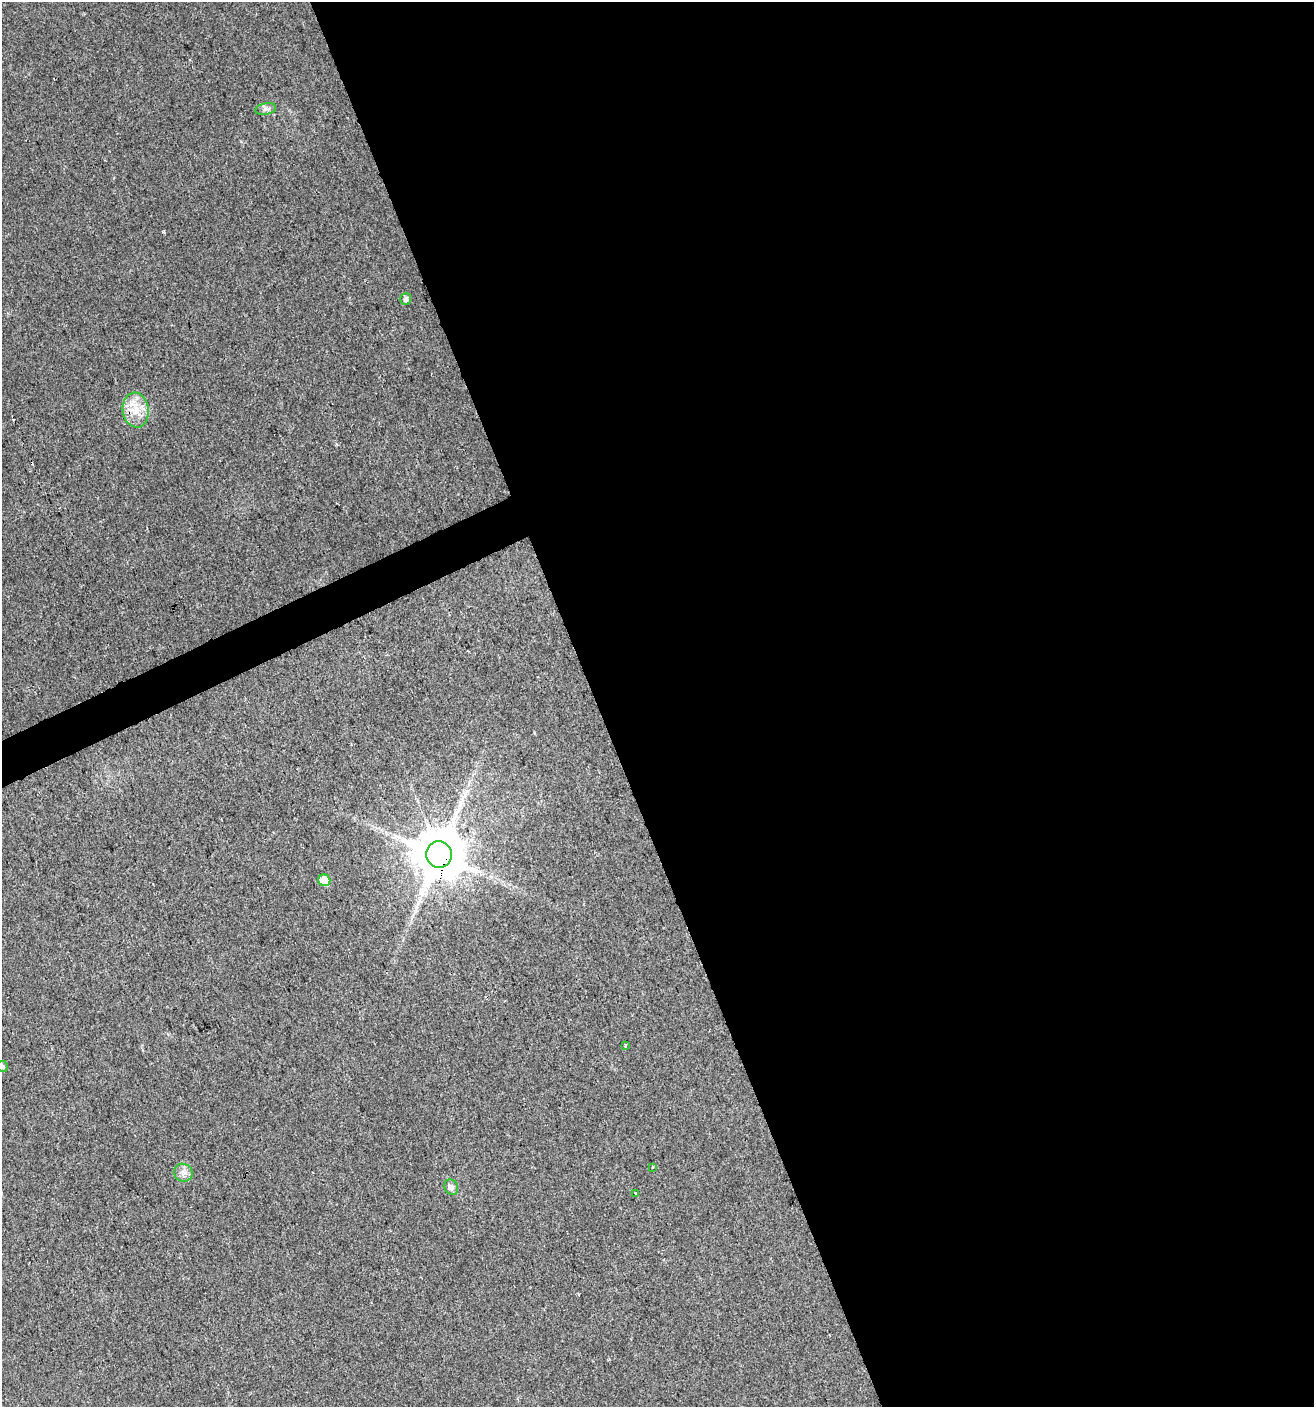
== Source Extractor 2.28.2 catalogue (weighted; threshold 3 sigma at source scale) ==
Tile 8 of 4 x 4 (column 4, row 2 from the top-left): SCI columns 4078-5389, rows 2809-4213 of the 5474 x 5618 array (HDU 1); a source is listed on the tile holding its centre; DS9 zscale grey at full resolution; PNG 1316 x 1409 px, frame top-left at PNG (2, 2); each listed source drawn as its Kron ellipse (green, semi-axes under 4 px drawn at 4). Shown black and unused: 56% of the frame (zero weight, under 2 of 3 exposures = <1% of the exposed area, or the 3 px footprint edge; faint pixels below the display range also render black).
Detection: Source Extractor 2.28.2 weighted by HDU 2 'WHT'; one run over the whole footprint, this tile lists its part. Background 0.0185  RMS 0.0053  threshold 0.0238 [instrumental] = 3 sigma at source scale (4.5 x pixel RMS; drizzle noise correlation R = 1.50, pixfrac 1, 0.0396/0.0396 arcsec/px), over >= 5 px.
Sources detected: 12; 1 long thin detection or spike segment (spike, bleed or trail) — neither listed nor drawn; the other 11 listed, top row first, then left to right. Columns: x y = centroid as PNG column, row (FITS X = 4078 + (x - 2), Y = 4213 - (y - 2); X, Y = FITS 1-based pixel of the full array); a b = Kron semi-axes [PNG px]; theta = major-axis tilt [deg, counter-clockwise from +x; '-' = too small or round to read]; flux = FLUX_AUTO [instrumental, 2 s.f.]
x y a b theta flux
266 109 10 5 11 1.7
406 299 6 5 - 1.7
136 410 17 13 -82 9.4
439 855 13 12 - 3100
324 880 6 6 - 13
625 1045 3 3 - 0.95
2 1066 5 5 - 0.92
652 1168 3 2 - 0.47
183 1173 9 9 - 2.9
451 1187 8 6 -60 2.3
636 1194 3 2 - 0.74
Overlapping masked pixels (flux is a lower limit): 1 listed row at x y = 439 855
Isophote crosses this tile's border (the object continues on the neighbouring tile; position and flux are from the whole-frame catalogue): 1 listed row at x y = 2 1066
Unlisted compact peaks at least as high as the median listed source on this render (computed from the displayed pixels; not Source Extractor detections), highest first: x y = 163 232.